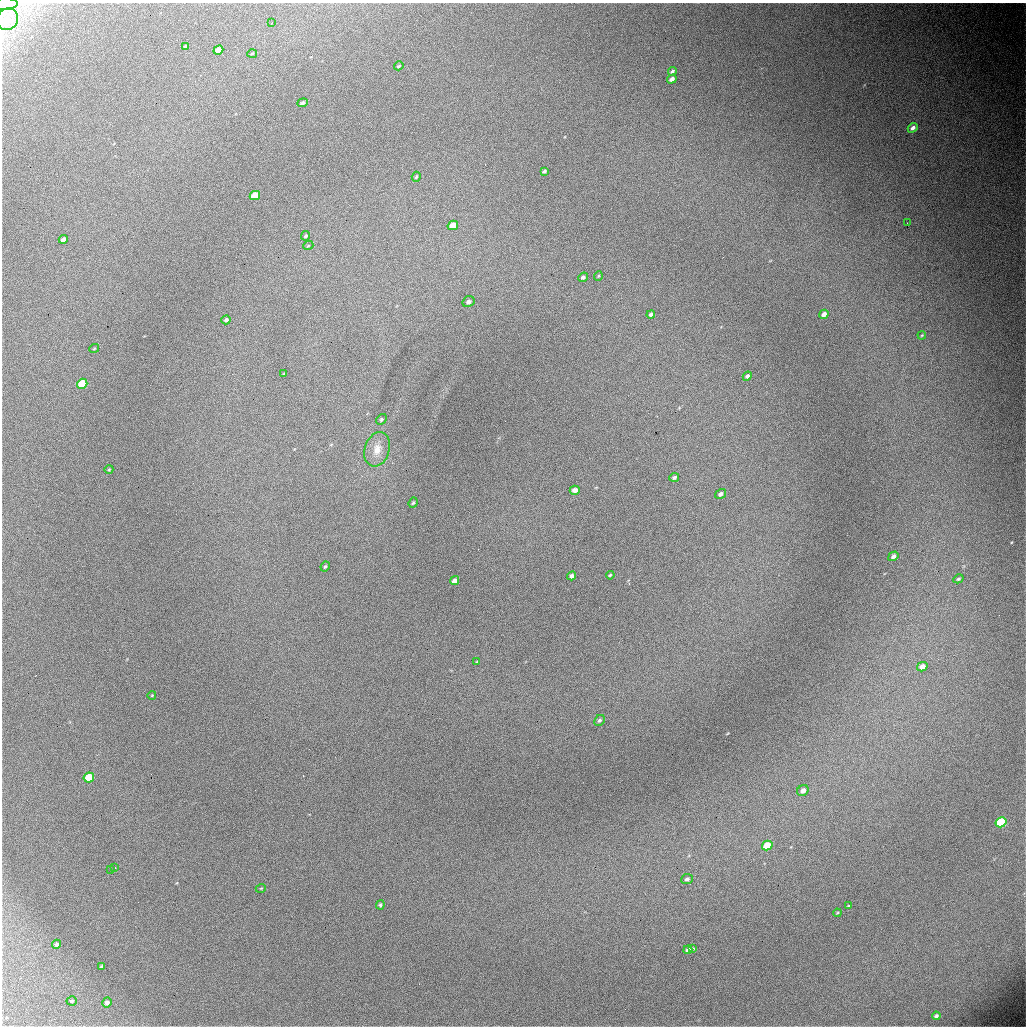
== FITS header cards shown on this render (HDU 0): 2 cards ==
NAXIS1  =                 1024 / length of data axis 1
NAXIS2  =                 1024 / length of data axis 2

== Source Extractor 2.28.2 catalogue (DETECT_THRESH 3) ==
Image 1024 x 1024 px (HDU 0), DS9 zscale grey, 1 PNG px = 1 image px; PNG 1028 x 1028 px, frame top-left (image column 1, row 1024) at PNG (2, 3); each listed source drawn as its Kron ellipse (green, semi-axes under 4 px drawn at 4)
Background 6550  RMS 62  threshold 186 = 3 sigma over >= 5 px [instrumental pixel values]
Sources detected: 65; all 65 listed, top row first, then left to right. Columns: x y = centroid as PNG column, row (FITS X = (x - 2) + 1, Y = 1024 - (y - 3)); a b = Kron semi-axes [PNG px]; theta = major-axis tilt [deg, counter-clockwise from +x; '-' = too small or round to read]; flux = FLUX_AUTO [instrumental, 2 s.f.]
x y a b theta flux
5 4 13 6 3 15000
7 19 11 10 - 44000
272 23 3 2 - 2800
185 46 3 2 - 3500
218 50 5 4 - 52000
252 53 5 3 - 3700
399 66 5 3 - 6400
672 71 4 3 - 7000
672 79 5 4 - 20000
302 103 5 4 - 9600
913 128 5 4 - 17000
544 171 4 3 - 7700
416 177 5 4 - 5100
255 196 5 4 - 110000
907 223 2 2 - 1400
453 225 5 4 - 81000
306 236 5 4 - 6000
63 239 4 3 - 14000
308 246 5 3 - 3600
598 276 5 3 - 4100
583 277 5 4 - 10000
468 302 6 5 - 14000
651 314 4 4 - 11000
824 314 5 4 - 23000
226 320 5 4 - 9300
922 335 4 3 - 3600
94 349 5 3 - 3600
284 374 3 2 - 3900
747 376 5 4 - 10000
82 384 5 4 - 190000
381 419 6 4 50 6300
377 449 18 12 72 60000
109 469 4 3 - 3100
674 477 5 4 - 9100
575 490 5 4 - 21000
721 494 6 4 34 12000
413 503 5 4 - 6300
893 556 5 4 - 16000
325 567 5 3 - 5500
610 575 4 3 - 4600
572 576 4 4 - 14000
958 579 5 4 - 6700
455 581 5 4 - 21000
477 662 3 3 - 3400
922 667 5 4 - 43000
152 695 4 3 - 3000
599 720 6 5 - 8800
89 777 5 5 - 170000
803 790 6 5 - 21000
1001 822 5 5 - 400000
767 845 5 4 - 130000
115 868 2 2 - 2100
111 869 3 2 - 3300
687 879 6 5 - 11000
261 888 5 3 - 3500
380 905 5 4 - 7800
848 906 3 3 - 3300
837 913 4 3 - 4000
56 944 4 4 - 9800
692 949 4 3 - 6900
688 950 5 3 - 13000
102 966 3 3 - 5200
72 1001 5 4 - 7500
107 1002 5 5 - 17000
936 1016 4 4 - 9800
At the frame edge (FLAGS 8, measured only in part): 1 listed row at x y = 5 4